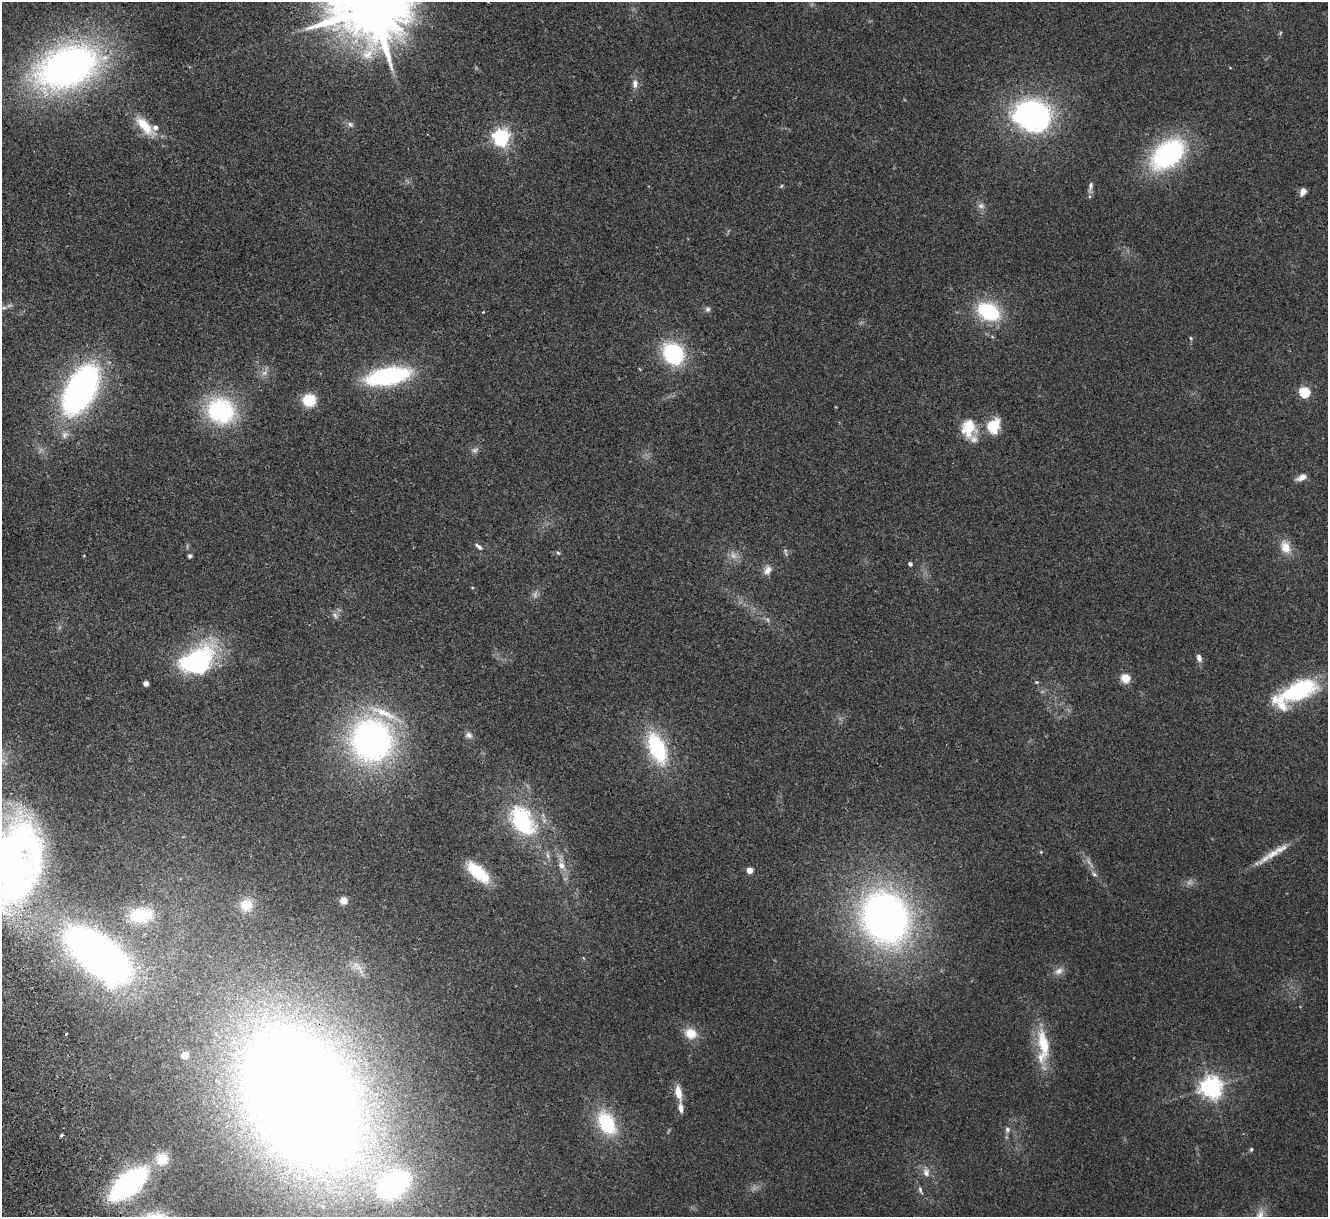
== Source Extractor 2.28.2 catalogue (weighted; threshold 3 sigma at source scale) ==
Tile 7 of 4 x 4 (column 3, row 2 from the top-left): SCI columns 2706-4031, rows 2600-3814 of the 5411 x 5322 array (HDU 1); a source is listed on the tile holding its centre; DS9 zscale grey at full resolution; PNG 1330 x 1219 px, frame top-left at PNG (2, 2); no overlay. Shown black and unused: <1% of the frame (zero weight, under 2 of 3 exposures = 3% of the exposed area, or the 3 px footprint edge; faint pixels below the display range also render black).
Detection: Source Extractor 2.28.2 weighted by HDU 2 'WHT'; one run over the whole footprint, this tile lists its part. Background 0.072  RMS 0.0085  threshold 0.0381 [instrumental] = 3 sigma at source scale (4.5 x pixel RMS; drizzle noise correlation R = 1.50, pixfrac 1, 0.05/0.05 arcsec/px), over >= 5 px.
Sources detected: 91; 8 too faint to see at this stretch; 1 cosmic-ray / hot-pixel residue — not listed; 6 inside a brighter listed object's ellipse — not listed separately; the other 76 listed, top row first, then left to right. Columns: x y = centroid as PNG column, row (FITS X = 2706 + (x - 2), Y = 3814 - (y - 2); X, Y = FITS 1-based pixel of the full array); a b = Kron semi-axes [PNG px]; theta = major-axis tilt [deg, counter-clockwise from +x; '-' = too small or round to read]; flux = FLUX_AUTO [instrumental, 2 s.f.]
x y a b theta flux
373 8 21 17 7 9900
1280 33 5 4 - 1
67 67 45 28 21 490
635 84 11 7 85 4.8
1032 115 36 29 -14 200
350 124 9 6 -28 2.7
145 126 36 13 -47 23
501 137 6 6 - 350
1168 154 32 20 38 150
1091 186 12 6 80 3
1303 192 8 6 67 5.1
981 206 10 8 -14 3.6
4 308 12 4 10 2.8
708 309 8 7 - 2.3
988 311 21 15 -26 65
483 312 3 3 - 1.1
1191 338 5 5 - 1
673 354 25 21 -48 68
264 373 9 7 17 3.7
388 376 37 14 10 130
80 390 41 22 62 330
1304 392 5 5 - 69
309 400 12 11 - 24
221 411 33 29 -25 88
993 426 16 13 65 24
968 427 24 18 88 23
1301 477 14 6 22 5.3
479 547 11 5 -39 2.8
1286 547 17 12 -68 13
785 550 7 6 - 1.9
558 553 5 5 - 1.3
190 556 4 4 - 2.4
910 564 4 4 - 2.8
767 570 13 10 69 5.9
535 594 12 6 81 3.3
335 615 11 6 -51 3.2
1199 658 8 5 -74 4.3
197 661 38 25 32 120
1125 678 5 5 - 41
1037 682 5 4 - 1
146 683 5 4 - 4.2
1296 692 53 20 27 79
469 735 10 8 -22 3.3
372 740 42 36 73 320
657 748 38 19 -68 69
522 821 41 27 -57 81
1041 852 5 3 - 0.74
1273 854 25 10 33 13
548 856 9 5 -83 2.6
13 865 94 53 74 470
561 865 11 9 -57 6.1
749 870 5 4 - 13
478 872 28 12 -42 37
1094 874 9 6 -44 2.5
343 901 8 8 - 5.8
246 905 17 16 - 15
141 915 29 18 7 34
885 917 46 39 -64 450
98 954 54 26 -39 530
1059 971 12 9 28 5.2
691 1033 15 12 -18 14
1043 1043 42 15 -78 32
185 1055 6 6 - 9.5
1211 1087 7 7 - 640
678 1093 17 8 -78 11
300 1094 115 75 -61 2100
607 1123 32 20 -62 49
1007 1129 8 7 - 2.9
61 1136 4 3 - 4.1
1251 1149 5 5 - 1.3
162 1159 19 18 - 18
926 1172 12 9 -84 6.2
128 1184 34 15 40 220
393 1184 26 18 33 220
920 1190 12 5 -68 2.5
1260 1215 17 11 73 9.3
Overlapping masked pixels (flux is a lower limit): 3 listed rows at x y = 13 865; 98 954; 300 1094
Isophote crosses this tile's border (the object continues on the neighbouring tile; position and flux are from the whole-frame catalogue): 5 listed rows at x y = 373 8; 4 308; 13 865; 98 954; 1260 1215